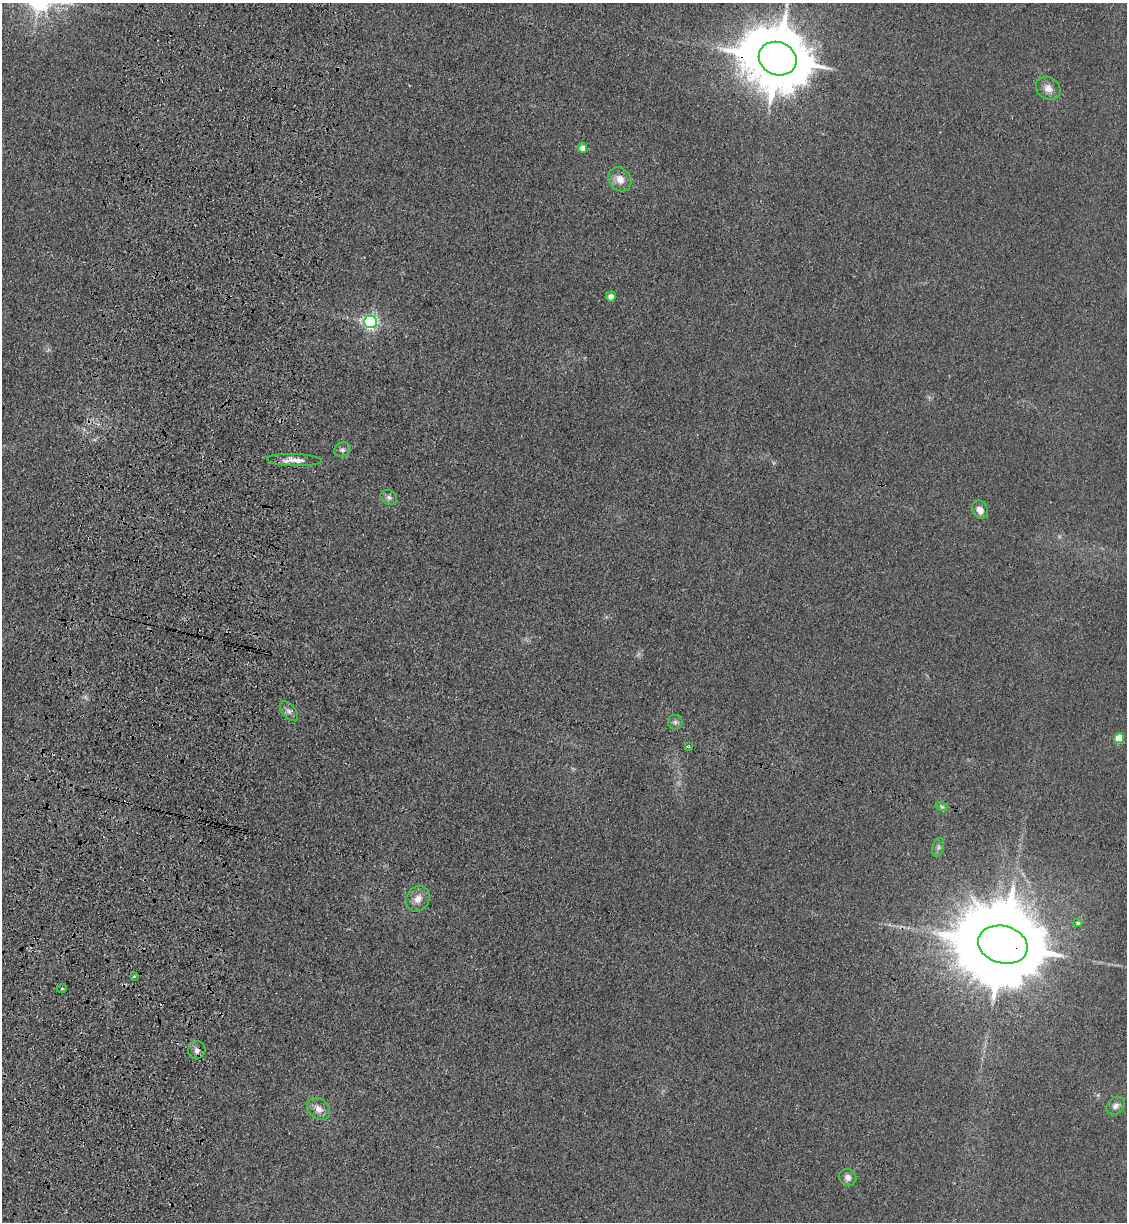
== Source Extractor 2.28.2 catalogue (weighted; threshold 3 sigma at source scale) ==
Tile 7 of 4 x 4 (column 3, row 2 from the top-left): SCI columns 2485-3609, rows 2465-3684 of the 5085 x 4929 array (HDU 1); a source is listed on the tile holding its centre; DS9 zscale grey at full resolution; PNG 1129 x 1224 px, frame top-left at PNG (2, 3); each listed source drawn as its Kron ellipse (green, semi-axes under 4 px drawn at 4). Shown black and unused: <1% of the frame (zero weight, under 3 of 4 exposures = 6% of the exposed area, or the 3 px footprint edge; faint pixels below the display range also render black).
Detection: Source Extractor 2.28.2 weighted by HDU 2 'WHT'; one run over the whole footprint, this tile lists its part. Background 0.0311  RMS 0.0056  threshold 0.0251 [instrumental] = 3 sigma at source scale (4.5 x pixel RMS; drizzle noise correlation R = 1.50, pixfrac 1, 0.05/0.05 arcsec/px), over >= 5 px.
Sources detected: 26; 1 cosmic-ray / hot-pixel residue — neither listed nor drawn; the other 25 listed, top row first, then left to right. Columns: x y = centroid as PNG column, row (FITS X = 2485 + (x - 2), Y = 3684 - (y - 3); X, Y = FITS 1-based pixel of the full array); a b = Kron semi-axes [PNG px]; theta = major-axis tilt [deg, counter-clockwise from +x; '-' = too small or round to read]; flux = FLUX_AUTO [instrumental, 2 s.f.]
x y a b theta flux
778 59 19 16 -22 4600
1048 88 13 11 -38 4.5
583 148 5 4 - 5
620 179 13 10 -53 5.7
611 296 5 5 - 4.5
370 322 6 6 - 140
342 450 8 7 - 1.8
294 460 27 6 -2 4.8
389 497 9 7 -30 1.8
980 510 9 7 -60 4.3
289 711 11 6 -50 2.4
675 722 7 7 - 1.5
1119 738 5 5 - 18
688 747 3 3 - 0.86
942 807 6 4 -19 0.97
938 847 10 5 75 1.7
418 899 13 11 60 5
1078 923 4 3 - 0.86
1003 945 25 18 -15 13000
134 977 3 3 - 2.5
62 988 5 3 - 0.58
197 1050 9 8 - 2.6
1116 1106 10 8 46 2.8
319 1109 13 9 -44 4.2
848 1177 9 8 - 2.7
Overlapping masked pixels (flux is a lower limit): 3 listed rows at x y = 778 59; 1003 945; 197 1050